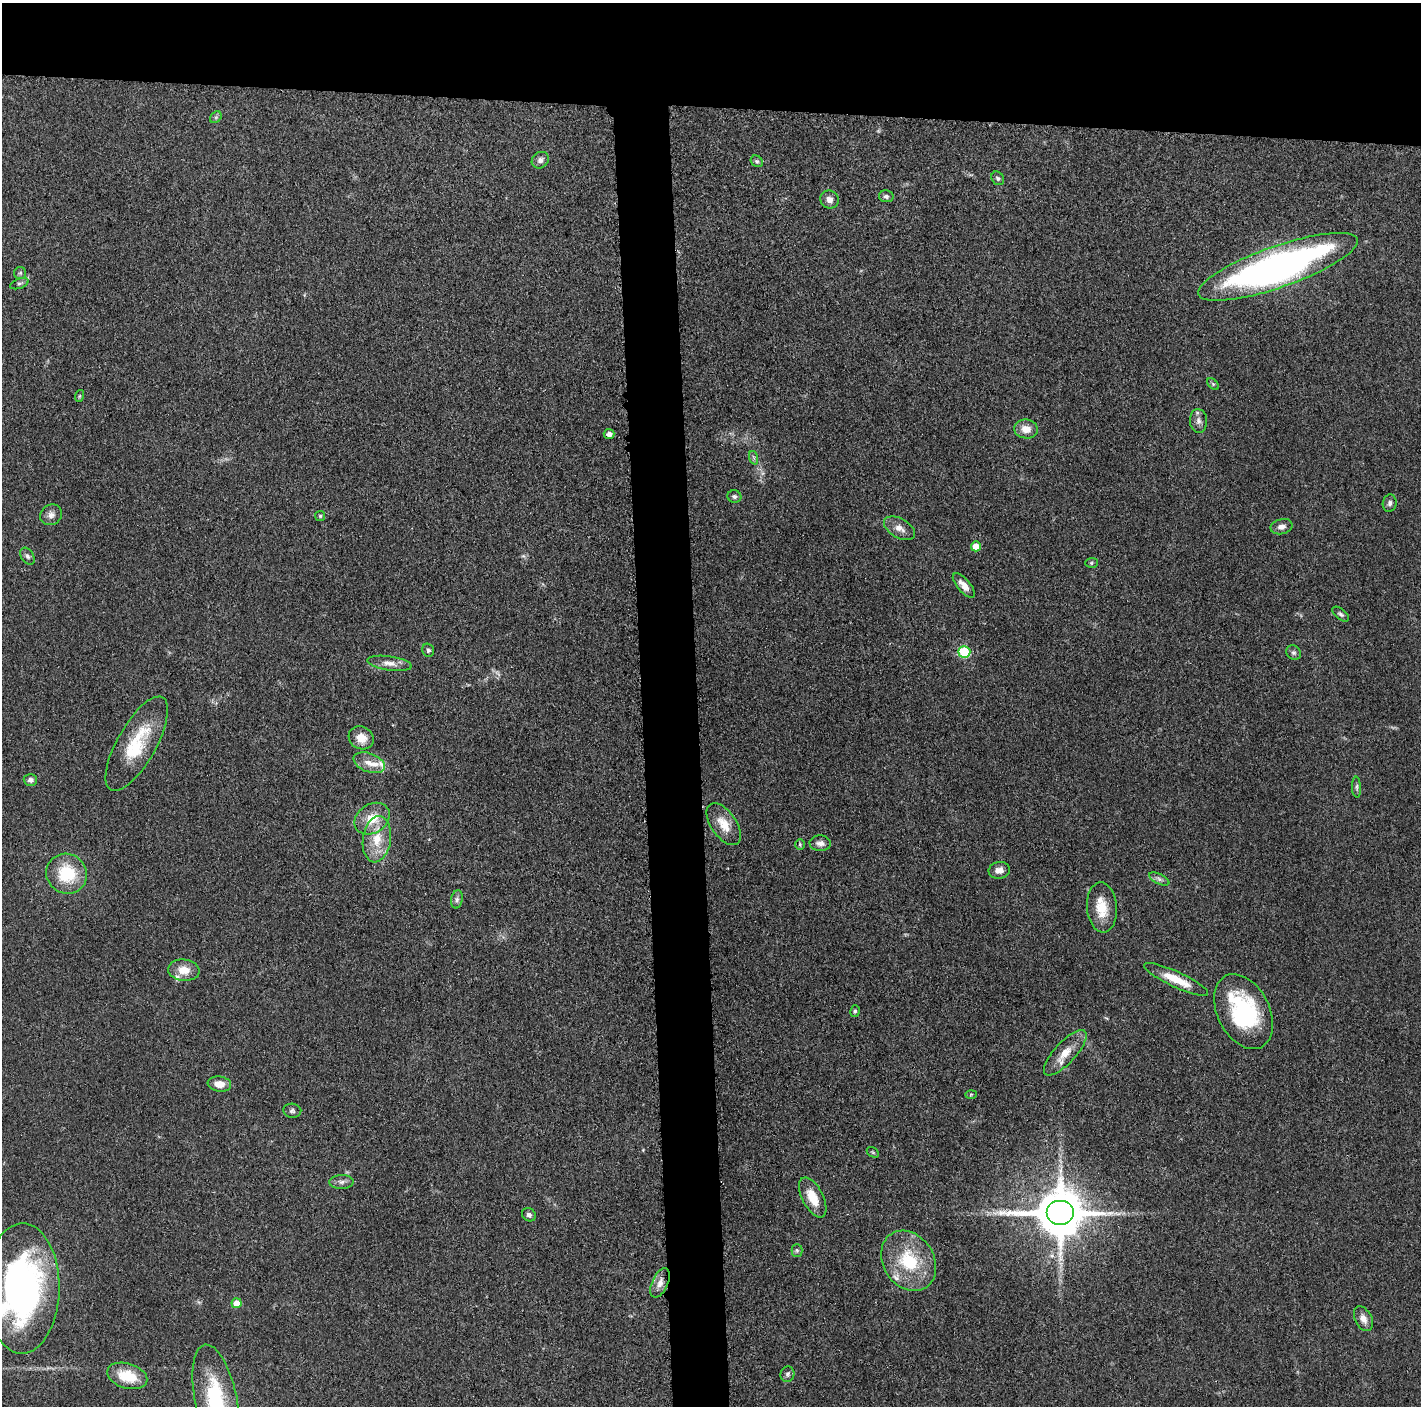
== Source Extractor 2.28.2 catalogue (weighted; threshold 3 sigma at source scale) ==
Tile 2 of 3 x 3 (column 2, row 1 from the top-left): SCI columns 1426-2844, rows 2827-4230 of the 4272 x 4249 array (HDU 1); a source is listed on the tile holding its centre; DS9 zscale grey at full resolution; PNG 1423 x 1408 px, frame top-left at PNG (2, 3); each listed source drawn as its Kron ellipse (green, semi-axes under 4 px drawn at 4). Shown black and unused: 11% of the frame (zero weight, under 3 of 5 exposures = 1% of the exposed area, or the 3 px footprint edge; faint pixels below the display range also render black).
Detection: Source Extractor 2.28.2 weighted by HDU 2 'WHT'; one run over the whole footprint, this tile lists its part. Background 0.0487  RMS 0.0052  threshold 0.0236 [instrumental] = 3 sigma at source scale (4.5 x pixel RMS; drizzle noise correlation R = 1.50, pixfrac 1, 0.05/0.05 arcsec/px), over >= 5 px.
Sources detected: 74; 2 too faint to see at this stretch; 1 long thin detection or spike segment (spike, bleed or trail) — neither listed nor drawn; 4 inside a brighter listed object's ellipse — not listed separately; the other 67 listed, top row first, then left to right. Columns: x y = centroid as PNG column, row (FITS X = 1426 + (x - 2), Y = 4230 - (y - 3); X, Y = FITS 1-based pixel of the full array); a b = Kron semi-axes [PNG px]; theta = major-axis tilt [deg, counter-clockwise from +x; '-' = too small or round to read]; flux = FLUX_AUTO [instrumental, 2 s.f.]
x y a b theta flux
216 117 6 5 - 1.1
540 160 9 7 39 2.3
757 161 6 5 - 1
998 178 7 6 - 1.2
886 196 7 6 - 1.5
829 199 9 8 - 3
1278 267 84 20 19 260
20 273 6 6 - 0.96
19 284 9 5 20 1.3
1213 384 7 4 -45 0.82
79 396 6 4 70 0.68
1198 421 12 8 -84 2.7
1026 429 12 9 -8 5.5
609 434 5 5 - 2.9
754 458 7 4 -72 1.1
734 496 7 6 - 1.4
1390 503 9 7 77 1.6
51 515 11 10 - 3.1
320 516 5 5 - 0.86
1282 527 11 7 12 2.9
899 528 17 9 -30 4.3
976 546 5 5 - 7.9
27 556 9 6 -57 1.7
1091 563 6 5 - 0.83
964 585 15 6 -49 4.2
1341 614 10 5 -39 1.3
428 650 7 5 -73 1.3
964 652 6 5 - 34
1294 653 8 7 - 1.3
390 663 22 7 -8 4.4
361 738 13 11 -27 6.2
137 744 53 19 60 29
369 763 16 9 -21 5.2
30 780 7 6 - 1.7
1356 787 10 4 -87 1.2
372 819 19 14 34 11
724 824 24 12 -55 9.7
377 839 23 14 82 13
820 843 10 8 -3 2.8
800 844 5 4 - 0.72
999 870 11 8 9 3.5
67 874 21 19 -37 23
1159 879 11 5 -26 1.7
457 899 9 6 80 1.7
1102 907 25 15 -86 12
184 970 15 10 -5 7.2
1176 979 35 8 -25 12
855 1011 6 4 77 0.92
1243 1012 40 26 -64 60
1065 1053 29 10 47 9.3
219 1084 12 7 -8 6
971 1094 6 4 2 0.63
292 1111 9 7 -6 1.5
873 1152 6 4 -32 0.69
341 1182 12 7 1 2.3
813 1197 22 10 -63 11
1060 1213 14 12 0 2900
529 1215 7 6 - 1.8
797 1250 6 5 - 1
909 1261 32 25 -56 30
660 1283 15 8 65 4.4
22 1288 65 37 89 170
237 1303 5 5 - 7
1363 1319 13 8 -63 3.9
787 1374 8 7 - 1.4
127 1376 20 12 -17 15
216 1400 56 21 -79 46
Isophote crosses this tile's border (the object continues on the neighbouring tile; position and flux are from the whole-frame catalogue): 2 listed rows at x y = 22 1288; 216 1400